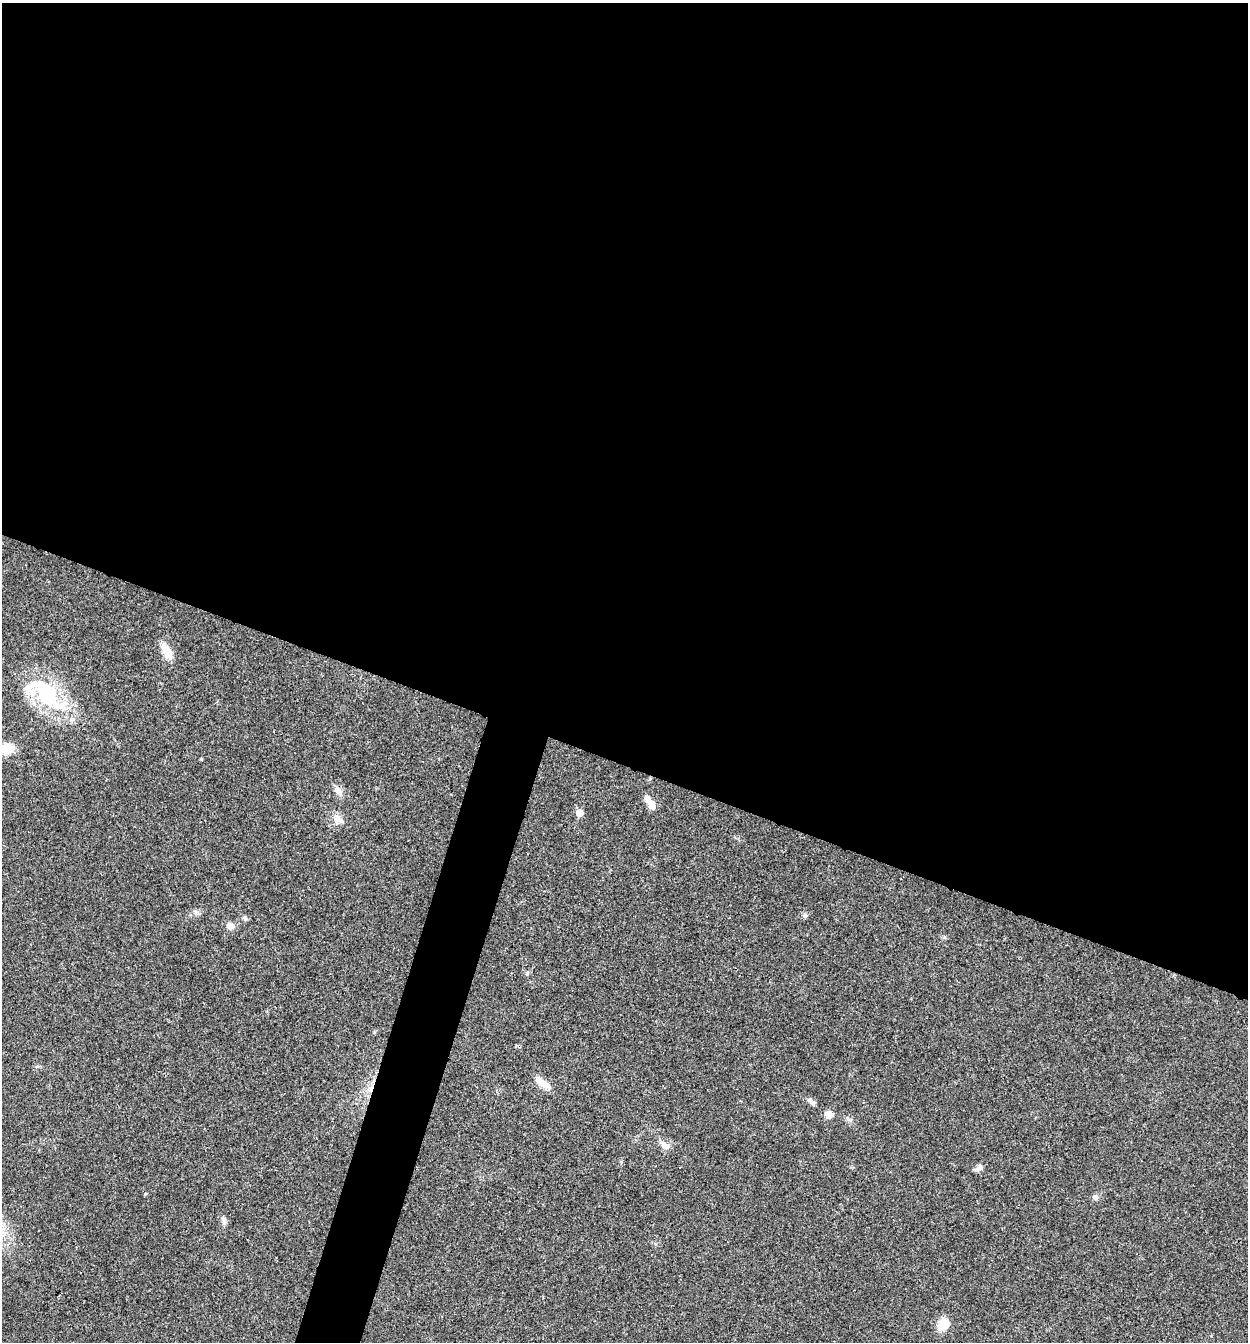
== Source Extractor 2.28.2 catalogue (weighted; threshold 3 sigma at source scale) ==
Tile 3 of 4 x 4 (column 3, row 1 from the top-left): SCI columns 2756-4001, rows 4021-5360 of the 5381 x 5366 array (HDU 1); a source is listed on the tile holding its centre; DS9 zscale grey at full resolution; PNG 1250 x 1344 px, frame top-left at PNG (2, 3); no overlay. Shown black and unused: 59% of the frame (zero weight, under 3 of 4 exposures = <1% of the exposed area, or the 3 px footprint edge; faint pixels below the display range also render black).
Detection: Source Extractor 2.28.2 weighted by HDU 2 'WHT'; one run over the whole footprint, this tile lists its part. Background 0.025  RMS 0.0045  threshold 0.0202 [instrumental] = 3 sigma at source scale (4.5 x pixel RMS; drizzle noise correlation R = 1.50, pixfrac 1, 0.05/0.05 arcsec/px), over >= 5 px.
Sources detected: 20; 2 inside a brighter listed object's ellipse — not listed separately; the other 18 listed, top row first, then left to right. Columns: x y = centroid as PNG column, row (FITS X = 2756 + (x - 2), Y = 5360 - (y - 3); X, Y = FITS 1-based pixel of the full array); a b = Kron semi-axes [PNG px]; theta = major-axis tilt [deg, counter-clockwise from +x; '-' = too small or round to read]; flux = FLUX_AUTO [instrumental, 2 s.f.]
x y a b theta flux
167 651 19 9 -63 7.1
45 694 40 25 -54 35
7 748 13 9 -6 8.8
201 759 4 3 - 0.41
339 791 15 8 -60 2.6
650 803 19 7 -58 4.7
580 813 5 5 - 5.6
337 819 12 10 -46 2.9
244 918 9 4 -36 0.84
230 926 9 8 - 2.6
542 1083 22 8 -35 5
812 1102 13 5 -38 1.4
829 1114 7 6 - 4.9
664 1145 11 8 -30 2.7
979 1168 13 6 49 1.7
1095 1197 8 6 16 1.2
224 1220 11 6 -71 1.5
943 1324 13 11 62 6.6
Isophote crosses this tile's border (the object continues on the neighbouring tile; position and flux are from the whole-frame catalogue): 1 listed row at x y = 7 748
Unlisted compact peaks at least as high as the median listed source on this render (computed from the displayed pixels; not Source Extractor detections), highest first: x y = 805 916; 145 1194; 850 1120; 527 973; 944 937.